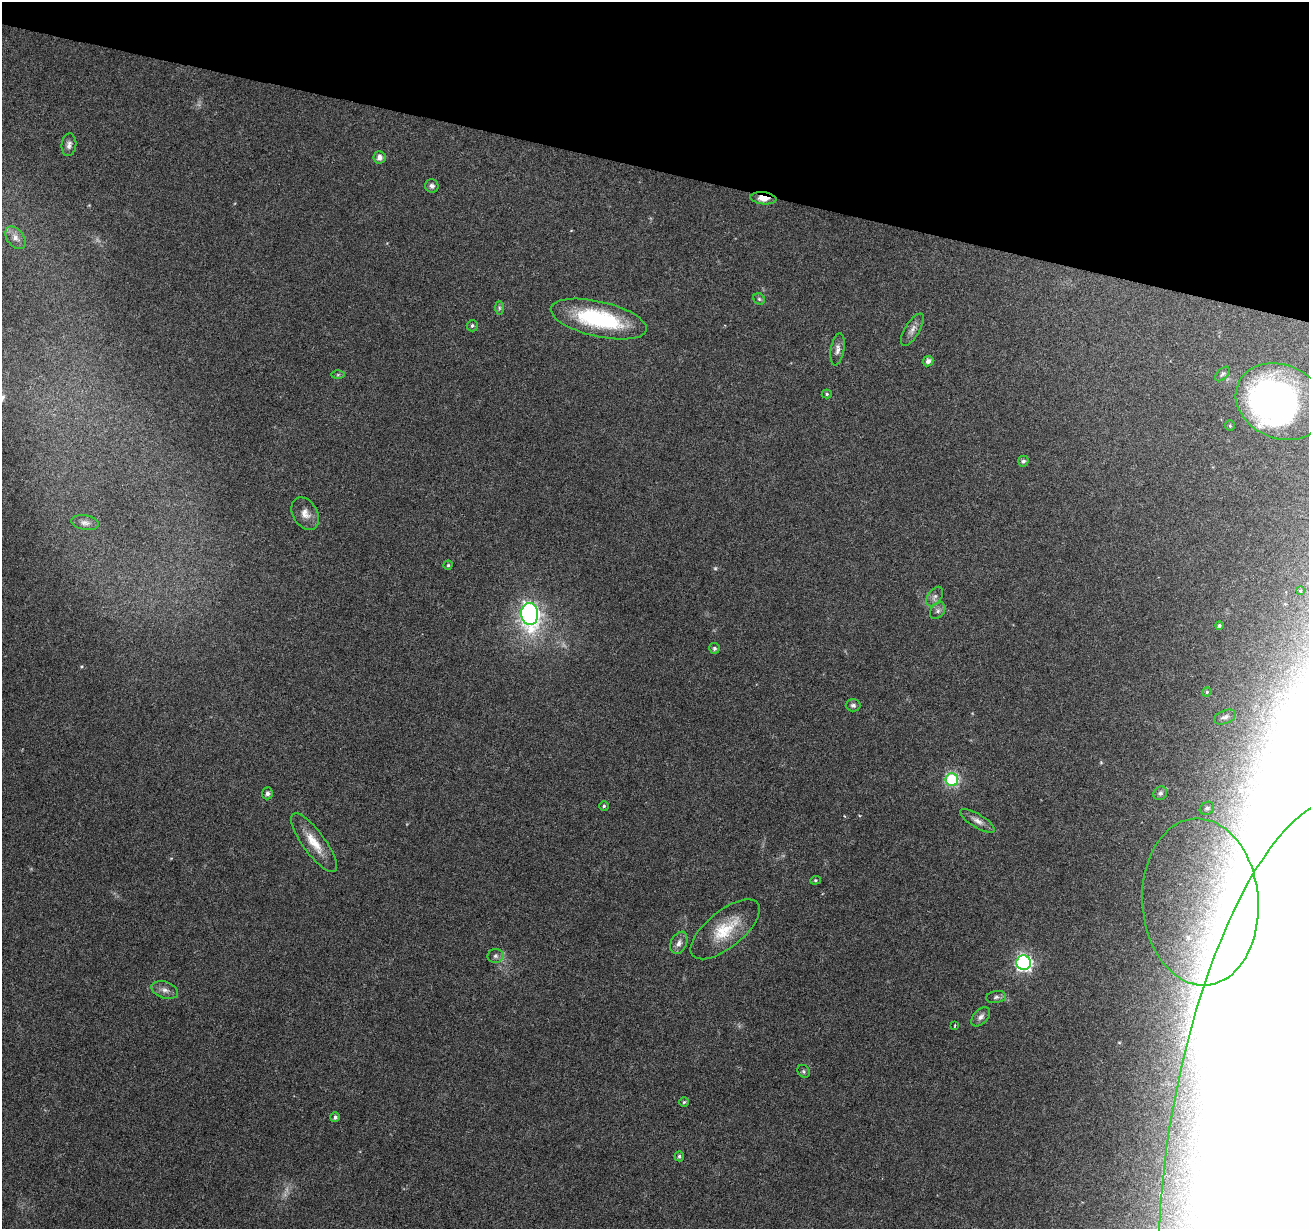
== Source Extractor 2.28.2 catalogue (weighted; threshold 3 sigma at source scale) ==
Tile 2 of 4 x 4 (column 2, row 1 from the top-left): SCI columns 1309-2615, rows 3898-5124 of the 5239 x 5405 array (HDU 1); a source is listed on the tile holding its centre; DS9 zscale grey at full resolution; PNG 1311 x 1231 px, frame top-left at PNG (2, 2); each listed source drawn as its Kron ellipse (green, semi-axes under 4 px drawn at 4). Shown black and unused: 14% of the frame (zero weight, under 3 of 6 exposures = <1% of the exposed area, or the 3 px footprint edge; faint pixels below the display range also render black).
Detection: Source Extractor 2.28.2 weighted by HDU 2 'WHT'; one run over the whole footprint, this tile lists its part. Background 0.0128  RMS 0.0022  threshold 0.00881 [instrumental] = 3 sigma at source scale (4.09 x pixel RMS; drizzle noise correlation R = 1.36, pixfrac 0.8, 0.0396/0.0396 arcsec/px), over >= 5 px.
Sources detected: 59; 3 too faint to see at this stretch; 3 inside a brighter object's white glare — neither listed nor drawn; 1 inside a brighter listed object's ellipse — not listed separately; the other 52 listed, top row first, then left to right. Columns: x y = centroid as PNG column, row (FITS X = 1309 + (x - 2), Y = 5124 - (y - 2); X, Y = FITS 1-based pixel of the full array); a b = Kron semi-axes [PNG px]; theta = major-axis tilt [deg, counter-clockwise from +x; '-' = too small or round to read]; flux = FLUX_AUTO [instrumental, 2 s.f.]
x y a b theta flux
69 145 11 7 85 0.88
379 157 6 6 - 1
432 186 7 6 - 0.68
763 198 13 6 -7 2.2
15 238 13 8 -51 1.2
759 299 6 5 - 0.38
499 308 7 4 -90 0.39
599 319 49 17 -13 20
472 326 6 5 - 0.43
912 330 18 7 59 1.3
837 349 16 6 81 1.1
928 361 5 5 - 0.83
1222 374 9 5 46 0.45
338 375 6 4 1 0.3
827 394 5 4 - 0.28
1280 402 46 37 -24 72
1230 426 5 5 - 0.27
1023 461 5 5 - 0.52
305 514 17 12 -59 2
85 523 14 7 -10 0.92
448 565 4 4 - 0.29
1300 591 3 3 - 0.21
935 597 11 6 55 0.82
938 611 9 6 52 0.66
530 614 11 8 -85 86
1219 625 4 4 - 0.35
714 648 5 5 - 0.46
1207 692 5 4 - 0.25
853 705 7 6 - 0.53
1225 717 11 6 22 0.8
952 780 6 6 - 27
267 793 6 5 - 0.63
1160 793 7 6 - 0.63
604 806 4 4 - 0.27
1207 808 7 6 - 0.65
977 821 20 6 -31 1.3
314 843 35 11 -54 4.3
815 880 5 4 - 0.25
1200 902 84 58 -86 41
725 929 42 18 39 7.4
679 943 12 8 66 1.1
495 956 8 7 - 0.63
1024 963 7 7 - 51
165 990 14 8 -19 1.1
996 997 10 6 9 0.65
981 1017 11 7 45 0.97
955 1025 3 2 - 0.15
804 1071 7 5 -48 0.32
684 1102 5 5 - 0.27
1281 1108 313 106 78 1300
335 1117 5 4 - 0.58
679 1156 5 5 - 0.41
Overlapping masked pixels (flux is a lower limit): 1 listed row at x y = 763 198
Isophote crosses this tile's border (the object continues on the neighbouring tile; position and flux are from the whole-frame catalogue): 1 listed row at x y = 1281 1108